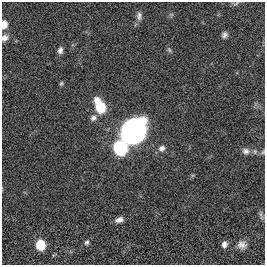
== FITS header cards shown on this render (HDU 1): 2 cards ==
NAXIS1  =                  263
NAXIS2  =                  263

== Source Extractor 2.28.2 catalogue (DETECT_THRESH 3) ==
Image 263 x 263 px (HDU 1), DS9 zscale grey, 1 PNG px = 1 image px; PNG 267 x 267 px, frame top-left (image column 1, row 263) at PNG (2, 2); no overlay
Background 0.00257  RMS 0.03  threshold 0.0899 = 3 sigma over >= 5 px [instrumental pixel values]
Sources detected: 23; all 23 listed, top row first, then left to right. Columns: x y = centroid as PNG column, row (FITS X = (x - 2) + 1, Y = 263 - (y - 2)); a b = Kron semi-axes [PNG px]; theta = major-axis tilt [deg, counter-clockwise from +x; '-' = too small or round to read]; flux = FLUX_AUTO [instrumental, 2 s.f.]
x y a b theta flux
236 3 10 4 35 3.6
171 14 6 4 -18 2.9
139 16 12 7 84 9.4
4 24 7 5 87 26
225 35 7 6 - 6.9
5 38 9 8 - 10
60 50 9 7 80 7.8
169 50 7 5 -68 3.8
61 83 6 4 66 3
97 100 7 7 - 16
100 107 10 8 -71 67
93 118 8 7 - 8.1
133 132 20 18 44 580
120 148 9 8 - 190
162 148 8 7 - 8.8
246 151 11 8 -8 10
263 152 7 4 46 3.2
261 215 13 4 -74 5.3
119 220 10 6 18 11
87 242 7 6 - 4.7
224 244 7 6 - 9
40 245 9 8 - 45
242 245 12 10 -16 14
At the frame edge (FLAGS 8, measured only in part): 4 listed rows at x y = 236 3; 4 24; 5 38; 263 152